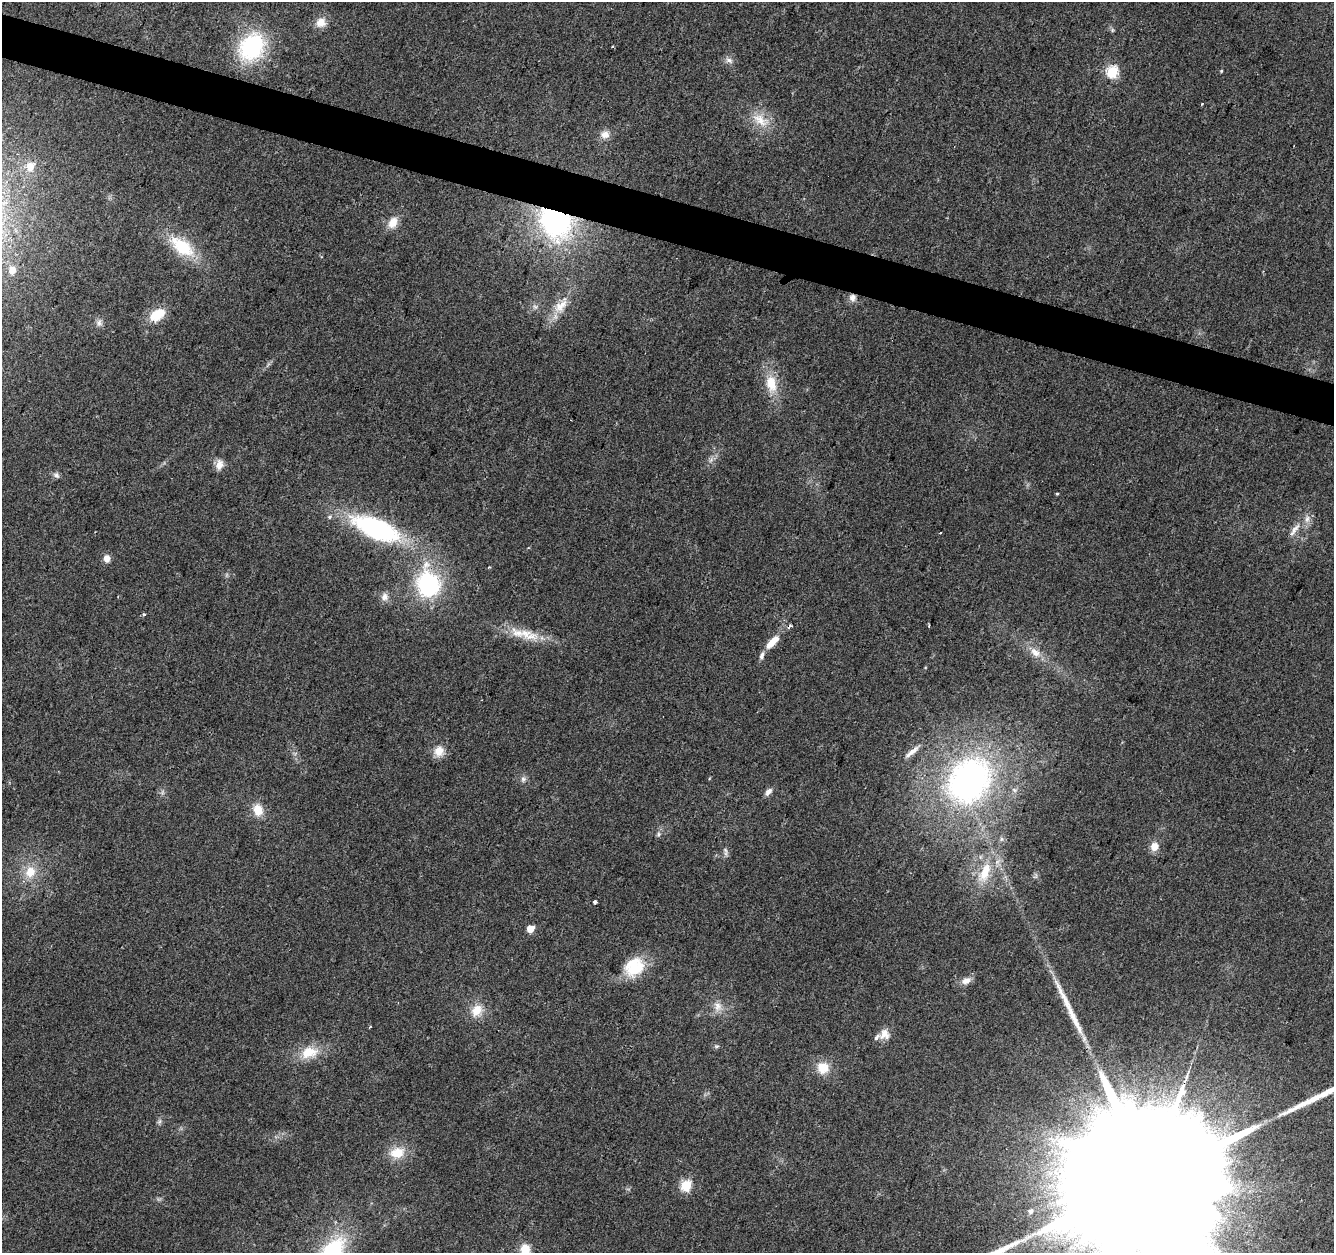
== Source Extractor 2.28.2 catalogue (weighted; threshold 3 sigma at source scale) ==
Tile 11 of 4 x 4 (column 3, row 3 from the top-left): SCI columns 2674-4005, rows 1532-2782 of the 5338 x 5499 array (HDU 1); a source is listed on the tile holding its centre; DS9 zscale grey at full resolution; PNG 1336 x 1255 px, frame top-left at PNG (2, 2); no overlay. Shown black and unused: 3% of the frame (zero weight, under 2 of 3 exposures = <1% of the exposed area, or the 3 px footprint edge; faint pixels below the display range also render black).
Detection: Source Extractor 2.28.2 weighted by HDU 2 'WHT'; one run over the whole footprint, this tile lists its part. Background 0.0384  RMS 0.0071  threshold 0.0319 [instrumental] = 3 sigma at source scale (4.5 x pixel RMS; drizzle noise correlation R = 1.50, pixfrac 1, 0.0396/0.0396 arcsec/px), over >= 5 px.
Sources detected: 71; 2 cosmic-ray / hot-pixel residue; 2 long thin detections or spike segments (spike, bleed or trail) — not listed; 3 inside a brighter listed object's ellipse — not listed separately; the other 64 listed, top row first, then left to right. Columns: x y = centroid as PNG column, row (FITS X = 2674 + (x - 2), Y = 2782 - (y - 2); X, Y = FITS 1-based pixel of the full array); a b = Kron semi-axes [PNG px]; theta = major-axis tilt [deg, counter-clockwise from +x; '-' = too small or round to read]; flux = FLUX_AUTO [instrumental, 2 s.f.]
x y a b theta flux
321 22 14 12 34 7.5
1112 30 6 4 -72 1.1
252 47 28 22 52 77
612 47 3 3 - 2.1
729 60 10 7 -36 3
1112 71 6 5 - 77
1221 71 4 3 - 0.73
1202 103 4 2 - 0.54
760 120 28 14 -28 15
605 134 11 11 - 5.4
30 166 13 11 71 8.7
555 221 32 26 -49 140
393 223 15 10 61 8.5
182 247 35 17 -38 32
12 270 9 8 - 6.4
852 298 10 9 - 4.1
561 306 24 13 44 13
157 315 20 12 29 16
99 323 10 8 84 3.1
771 384 25 14 -76 17
711 460 7 4 71 1.7
219 465 13 9 77 5.7
56 475 8 7 - 2.2
1057 494 3 3 - 0.78
330 517 6 5 - 1.4
376 529 46 19 -23 120
1295 529 23 6 53 5.9
107 558 8 7 - 5.3
428 584 28 22 -79 79
384 597 10 10 - 4.4
144 615 3 3 - 1.5
518 633 25 13 -33 14
772 642 17 7 46 12
1035 652 17 9 -37 7.8
762 656 11 6 78 2.8
439 751 14 13 - 8.7
912 752 23 6 39 5.6
523 779 8 7 - 2.4
969 781 56 45 49 220
768 792 11 7 47 3.4
258 810 13 10 -73 11
658 834 7 5 49 1.6
1154 846 8 7 - 8.2
725 850 8 6 -38 1.9
30 872 17 15 64 14
985 872 32 14 68 22
595 902 4 3 - 2.6
530 929 5 5 - 17
634 967 23 19 41 28
966 981 13 8 27 5
718 1006 13 11 -78 6.3
477 1010 17 13 58 12
370 1027 4 2 - 0.63
885 1034 13 12 - 6.9
716 1046 6 4 -10 1.2
309 1052 21 14 13 18
823 1068 16 15 - 12
159 1121 8 4 45 1.6
397 1153 17 13 10 15
1152 1174 121 33 70 110000
686 1186 5 5 - 59
1030 1211 7 6 - 2.6
525 1250 11 9 -85 13
332 1251 30 17 50 61
Overlapping masked pixels (flux is a lower limit): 3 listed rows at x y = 555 221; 852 298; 1152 1174
Isophote crosses this tile's border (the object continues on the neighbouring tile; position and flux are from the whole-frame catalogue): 3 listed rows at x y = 1152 1174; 525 1250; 332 1251